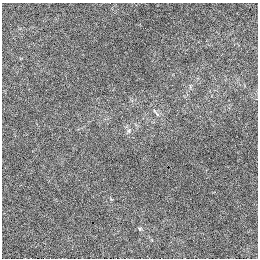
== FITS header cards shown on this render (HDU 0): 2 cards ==
NAXIS1  =                  256 / length of data axis 1
NAXIS2  =                  256 / length of data axis 2

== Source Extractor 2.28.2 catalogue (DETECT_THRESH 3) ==
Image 256 x 256 px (HDU 0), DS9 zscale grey, 1 PNG px = 1 image px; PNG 260 x 260 px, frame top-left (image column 1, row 256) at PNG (2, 3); no overlay
Background -5.02e-04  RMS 0.014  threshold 0.0433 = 3 sigma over >= 5 px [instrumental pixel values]
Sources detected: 3; all 3 listed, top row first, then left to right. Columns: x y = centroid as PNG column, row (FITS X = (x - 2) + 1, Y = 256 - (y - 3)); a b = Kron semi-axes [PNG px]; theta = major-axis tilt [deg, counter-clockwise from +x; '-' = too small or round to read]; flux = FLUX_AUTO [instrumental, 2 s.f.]
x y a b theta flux
157 114 8 4 -44 1.9
129 131 8 5 59 2.4
140 228 5 4 - 1.5